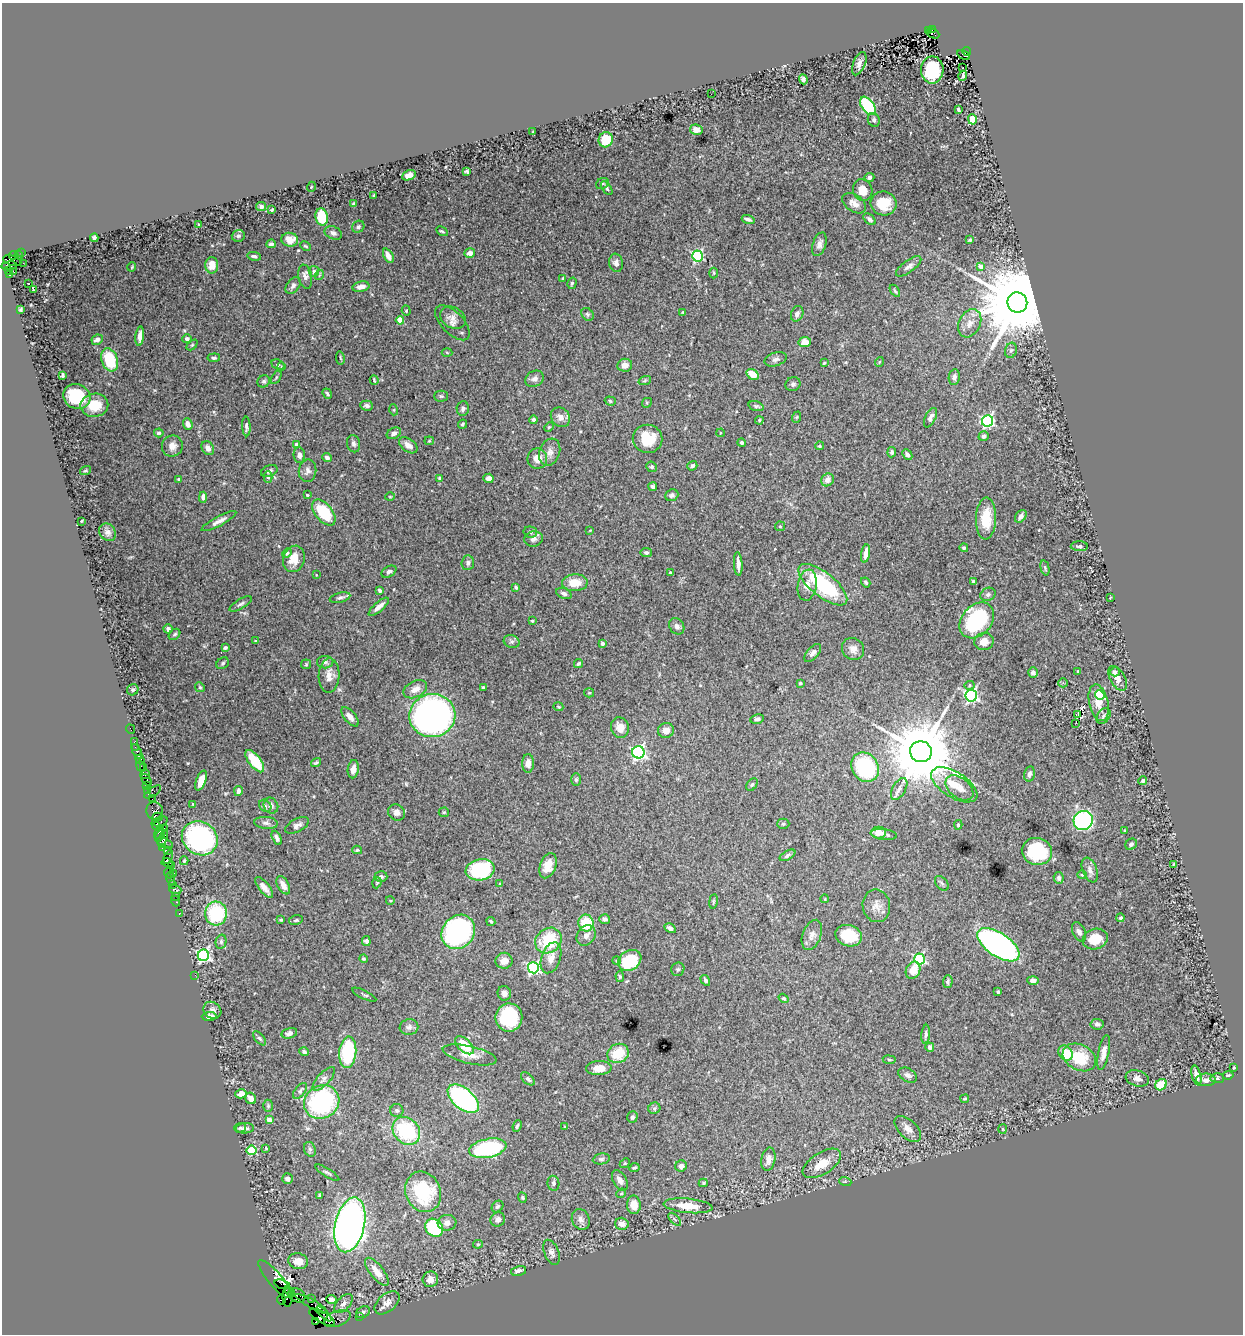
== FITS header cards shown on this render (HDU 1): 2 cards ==
NAXIS1  =                 1241
NAXIS2  =                 1332

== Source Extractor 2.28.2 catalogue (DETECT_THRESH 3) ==
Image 1241 x 1332 px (HDU 1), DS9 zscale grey, 1 PNG px = 1 image px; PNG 1245 x 1336 px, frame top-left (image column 1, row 1332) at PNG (2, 3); each listed source drawn as its Kron ellipse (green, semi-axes under 4 px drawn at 4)
Background 2.06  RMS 0.027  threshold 0.0805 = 3 sigma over >= 5 px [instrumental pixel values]
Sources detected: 464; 1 with non-positive FLUX_AUTO (blend fragments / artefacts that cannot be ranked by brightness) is neither listed nor drawn; the other 463 listed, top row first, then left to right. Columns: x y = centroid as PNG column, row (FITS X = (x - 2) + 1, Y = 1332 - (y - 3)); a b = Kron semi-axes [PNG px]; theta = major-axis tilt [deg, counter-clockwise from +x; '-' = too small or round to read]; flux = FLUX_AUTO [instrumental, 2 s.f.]
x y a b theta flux
933 29 4 2 - 490
928 31 3 2 - 270
933 33 7 4 -27 470
967 51 4 3 - 1400
964 55 7 3 -30 300
859 64 12 6 68 9.4
962 68 3 2 - 8.1
932 70 13 11 90 91
963 76 5 2 - 3.6
803 79 5 4 - 5.7
711 94 2 2 - 10
868 106 10 6 -54 160
958 109 4 3 - 3.3
972 119 5 4 - 23
874 120 7 5 -66 4.2
696 130 6 5 - 15
533 132 2 2 - 1.6
606 140 7 7 - 53
467 171 4 3 - 2.6
409 175 7 5 25 8.6
869 177 5 4 - 5.5
602 184 7 5 31 3.6
311 187 5 3 - 1.4
607 188 8 4 -55 3.5
863 190 11 9 -70 26
374 195 3 2 - 2.3
854 203 13 8 -35 14
883 203 13 12 - 42
353 204 3 3 - 3
261 206 5 4 - 6.4
272 210 3 2 - 1.9
322 217 9 6 -80 55
748 219 6 3 -17 4.8
869 219 7 4 -41 5.7
199 225 3 3 - 2.5
358 227 6 5 - 3.7
442 231 6 3 -30 2.7
333 233 9 6 -25 7
238 236 6 6 - 3.8
94 238 4 3 - 5.4
290 240 8 7 - 22
970 240 3 3 - 2.9
271 244 5 3 - 4.4
819 244 12 6 72 8.5
305 246 5 3 - 2.1
22 253 3 3 - 100
470 253 5 5 - 10
19 255 4 3 - 210
13 256 4 3 - 300
254 256 7 4 -12 4.3
388 256 8 4 -63 13
698 256 5 5 - 210
12 261 9 5 -16 2300
23 263 2 2 - 64
616 263 9 7 -82 7
212 265 8 6 -90 16
9 266 8 3 6 280
909 266 15 6 37 7.9
132 267 5 3 - 1.4
981 267 4 3 - 17
9 271 3 3 - 120
13 271 2 2 - 42
314 271 5 5 - 4.6
714 273 5 3 - 1.8
9 275 3 2 - 170
319 275 5 3 - 1.7
305 277 12 7 -79 7.7
563 278 4 3 - 2
29 283 3 2 - 3.1
572 283 6 4 74 3.2
293 286 9 6 54 6.6
361 287 8 5 11 12
33 290 4 2 - 4.3
895 291 7 3 -55 2.3
1017 302 10 10 - 32000
20 309 3 3 - 2.3
406 311 5 4 - 2.2
683 312 3 3 - 1.9
587 314 7 5 -52 3.6
797 314 8 6 67 7.3
453 318 13 10 -30 11
400 320 4 4 - 33
452 323 22 11 -46 13
970 323 15 10 62 16
140 336 10 4 84 11
187 339 5 4 - 4.5
97 340 6 5 - 8.5
805 342 6 5 - 21
192 345 6 4 44 2.4
1011 350 8 6 72 4
447 352 5 3 - 1.8
214 358 6 4 6 3.4
340 358 7 3 -81 2.2
776 359 11 6 18 6.8
110 360 12 8 -70 71
879 362 5 3 - 1.5
824 363 4 3 - 2.2
278 364 7 5 -23 3.3
625 365 7 6 - 13
281 367 4 3 - 1.4
753 374 6 4 -36 33
63 375 4 3 - 3.4
276 377 7 4 57 2.5
954 377 8 5 82 6.2
534 379 10 7 29 9
374 380 5 2 - 2.1
645 380 6 4 20 2.5
264 381 6 6 - 3.8
793 384 7 7 - 4.9
327 394 5 3 - 3.2
77 396 14 12 -25 78
441 396 7 5 1 2.9
610 401 5 4 - 3.1
647 403 5 4 - 2.3
94 405 14 11 9 39
367 406 6 5 - 4.4
756 406 8 4 -17 3.9
463 409 7 6 - 5.3
394 410 5 3 - 1.8
560 417 10 9 - 12
797 417 6 3 70 2
930 418 10 5 63 7.9
534 420 4 3 - 4.4
759 420 4 3 - 1.9
988 421 6 5 - 280
188 424 6 4 -69 9.6
463 424 5 3 - 2.6
246 426 10 4 -86 4.5
549 427 5 4 - 2.1
159 433 5 4 - 4.5
394 433 7 5 27 6.6
720 433 4 2 - 1.3
984 436 5 4 - 6.5
647 439 15 14 - 56
429 441 5 4 - 2
742 443 4 4 - 4.4
354 444 9 6 -78 5.3
297 445 4 4 - 12
408 445 10 6 -36 11
172 446 10 10 - 13
819 446 4 4 - 3.2
208 448 7 6 - 11
550 452 14 10 70 13
892 452 5 4 - 3.5
299 455 8 5 -83 8.4
907 455 5 4 - 6.4
327 458 5 4 - 5.1
537 459 10 10 - 16
692 466 5 4 - 4.1
652 467 5 5 - 3
85 471 6 4 18 2.4
269 471 8 5 24 6
307 471 11 8 82 8.2
268 477 5 4 - 4.3
440 478 4 4 - 3.1
488 478 5 4 - 8.6
179 479 4 3 - 2
827 480 7 6 - 12
653 487 4 3 - 4.4
307 495 4 3 - 2
672 495 7 5 22 4.7
203 497 5 4 - 7.9
390 497 5 3 - 1.5
324 512 15 8 -50 85
1021 516 7 5 53 7.9
986 519 21 10 88 40
81 521 3 2 - 1.3
219 521 19 5 28 11
780 526 5 4 - 2.2
590 530 3 2 - 1.3
108 532 9 7 -52 6.7
530 532 7 5 -12 4.5
533 539 9 7 11 7.2
1079 546 8 5 -1 4.3
964 548 4 4 - 3
646 552 6 4 9 4
287 553 5 4 - 3.5
866 554 9 4 80 17
294 559 13 10 70 23
468 563 7 6 - 6.4
738 564 12 3 -86 9.2
1045 568 7 4 -76 2.5
389 572 8 5 31 4.7
671 572 3 2 - 2
316 575 3 3 - 1.3
973 581 3 3 - 3.8
866 582 5 3 - 2.9
575 583 13 8 1 29
807 585 16 9 81 16
823 585 30 12 -39 160
516 587 4 3 - 3.4
380 590 4 3 - 4.3
564 593 8 5 -23 6
988 594 8 6 27 4.2
340 598 10 5 13 4.7
1110 598 3 2 - 1.4
241 604 13 5 30 5
379 607 12 4 41 13
977 620 20 15 49 180
532 621 3 2 - 1.7
677 626 9 7 -56 6.9
168 629 4 4 - 7.2
174 634 6 5 - 3.6
255 641 2 2 - 1.2
512 642 8 6 -16 5
984 642 10 8 18 16
603 643 3 3 - 6.2
225 648 4 3 - 3.7
853 649 12 10 -42 13
813 653 11 5 49 7.7
325 662 8 6 1 4.3
223 663 7 5 35 3.7
578 663 5 4 - 3.7
306 664 5 5 - 2.1
1078 671 3 3 - 2.6
1033 672 5 4 - 6.9
1115 672 5 4 - 5.9
329 675 17 10 88 16
1118 678 13 7 -60 14
800 683 3 3 - 2.4
1063 683 4 4 - 2.3
969 685 5 4 - 2.5
200 687 5 4 - 2.5
483 687 3 3 - 3.1
415 689 12 8 27 15
133 690 6 5 - 4
589 693 5 4 - 2
1100 695 5 4 - 110
971 696 6 5 - 340
1099 703 18 9 -78 29
558 707 5 3 - 1.5
1078 714 3 2 - 7.7
432 715 23 21 9 820
1103 716 9 6 53 4.6
350 717 11 5 -50 11
757 719 7 5 11 5.1
1076 723 3 2 - 2.3
620 728 10 9 - 18
130 729 5 2 - 55
666 730 8 7 - 13
134 741 3 2 - 130
135 747 2 2 - 10
137 752 8 4 -62 220
638 752 6 6 - 450
921 752 11 10 - 21000
140 760 5 3 - 71
255 761 13 6 -53 64
316 762 5 3 - 2.5
528 763 9 6 89 12
140 766 5 3 - 240
865 767 15 13 -56 160
143 768 3 3 - 130
353 769 9 5 82 9.9
1029 774 7 5 77 5.3
145 775 5 3 - 140
146 780 7 4 -53 650
576 780 6 5 - 3.1
201 781 10 5 69 19
1143 781 4 3 - 4.3
752 785 7 5 51 3.5
954 785 26 12 -32 35
146 786 3 2 - 150
959 788 16 10 -37 17
899 789 12 6 60 9.4
147 791 3 2 - 140
238 791 5 4 - 6.3
153 792 9 4 33 460
152 799 2 2 - 110
193 804 3 3 - 1.2
265 806 7 5 -45 3.8
271 806 8 7 - 6.5
155 811 9 8 - 850
444 812 5 5 - 2.2
397 813 9 8 - 9.7
157 817 5 3 - 340
1083 820 10 9 - 350
159 821 8 4 17 890
266 823 12 6 -5 6.1
783 824 6 5 - 3.4
297 825 13 6 28 8.2
958 825 4 4 - 2.6
156 826 4 3 - 300
164 828 2 2 - 88
1124 831 2 2 - 1.6
159 832 7 4 62 370
878 832 7 6 - 16
884 835 13 5 -8 8
160 836 6 3 60 410
163 838 8 3 73 690
200 838 18 16 -34 330
277 838 8 4 -64 5.2
165 843 9 5 -20 930
1131 844 6 5 - 4.7
163 848 4 2 - 150
167 850 2 2 - 66
357 850 5 4 - 2.6
1037 851 15 13 -14 96
787 855 9 4 30 4.9
168 857 7 3 65 220
184 861 4 3 - 2.4
167 863 6 3 -13 180
1173 864 3 2 - 1.2
172 865 4 2 - 270
548 866 13 8 70 22
480 870 14 10 11 160
1090 870 13 7 -68 9.4
169 873 5 3 - 180
174 873 3 2 - 92
1082 875 5 4 - 2.2
381 876 6 5 - 4.1
171 878 6 3 -79 300
1059 878 6 5 - 5.7
377 883 6 4 70 2.3
942 883 8 5 -50 3.9
500 884 4 3 - 2.5
172 885 3 3 - 180
283 885 10 5 -62 13
264 888 13 5 -51 11
175 890 6 3 -17 480
175 896 4 2 - 58
825 899 4 2 - 1.4
390 900 4 3 - 1.5
176 901 5 2 - 140
713 901 7 3 81 2.4
876 906 16 13 -80 18
216 913 12 11 - 120
179 914 3 2 - 110
1120 918 4 3 - 3.1
605 919 5 5 - 4.1
281 920 3 3 - 2
296 920 7 4 12 3
491 921 5 3 - 2.6
586 923 8 7 - 55
670 928 6 4 -30 5.1
458 932 18 15 50 360
1079 932 10 6 -66 7.5
586 935 11 9 53 10
812 935 16 9 69 13
849 936 13 10 -17 46
1095 939 13 10 19 37
548 940 14 12 41 80
366 941 5 4 - 5.2
221 942 7 5 76 3.3
998 945 24 11 -34 690
203 955 5 5 - 360
551 958 16 9 71 17
364 959 4 4 - 2.7
920 959 5 5 - 220
630 960 12 9 32 78
504 961 8 8 - 15
617 961 4 4 - 2.3
533 968 5 5 - 280
678 969 7 6 - 3.7
913 970 9 7 67 23
195 975 2 2 - 28
620 976 5 4 - 2.8
705 980 6 4 -59 4
1033 980 6 4 -1 6.4
948 981 6 5 - 3.9
998 991 3 3 - 3.5
504 993 7 6 - 7.4
364 995 13 3 -26 3.3
784 998 5 4 - 2.8
212 1010 9 8 - 7.4
209 1016 7 4 2 17
509 1017 14 13 - 130
1097 1024 6 5 - 4.7
409 1027 9 8 - 6.2
289 1033 8 5 15 6.5
926 1034 9 4 84 4.1
259 1038 8 4 -48 3.7
464 1045 11 6 -44 50
930 1047 5 4 - 4.2
304 1052 5 4 - 4
348 1052 16 8 84 130
618 1053 11 9 24 46
1066 1053 8 6 -52 40
1104 1053 18 5 78 13
470 1055 27 8 -13 21
1079 1057 17 12 -28 64
889 1060 6 3 -9 2.1
599 1068 13 7 2 23
1234 1068 3 2 - 1.7
908 1075 10 6 -28 6.8
1196 1075 10 4 -75 9.9
1228 1075 5 3 - 2.9
1137 1078 12 7 -16 9.4
1217 1078 6 5 - 3.5
324 1079 15 6 47 8.3
528 1079 8 5 -42 4.7
1206 1080 10 6 -1 9.7
1161 1085 6 5 - 44
300 1091 9 5 51 4.3
241 1094 6 4 15 16
251 1098 6 5 - 15
463 1099 18 10 -40 320
965 1099 4 3 - 1.8
322 1102 18 16 32 250
268 1106 6 5 - 2.9
654 1108 6 5 - 3.6
397 1110 6 6 - 4.5
632 1117 6 5 - 3.5
269 1120 4 4 - 23
517 1126 6 3 66 2.9
565 1127 4 3 - 1.8
240 1128 6 4 18 3.3
245 1128 9 5 4 5.9
908 1129 16 9 -43 13
1003 1129 5 3 - 1.8
406 1131 15 12 -47 140
266 1148 4 3 - 1.8
488 1148 19 9 11 190
310 1149 7 5 -68 4.2
251 1150 5 4 - 100
601 1159 8 5 10 4.2
768 1159 12 7 79 13
625 1163 5 4 - 2
822 1163 21 11 32 38
681 1166 6 5 - 7.2
634 1168 5 3 - 2.8
327 1173 14 4 -31 4.1
287 1179 5 5 - 6.5
620 1180 11 6 -60 9.4
845 1181 6 4 -19 2.2
553 1183 7 6 - 4.7
703 1183 4 3 - 2.6
423 1192 21 17 -66 110
621 1193 5 4 - 2.2
320 1196 3 3 - 2.4
522 1198 5 4 - 2.3
634 1205 9 7 -86 23
688 1206 24 7 -5 35
497 1207 6 5 - 3.3
498 1219 7 7 - 7.5
581 1219 10 8 -65 8.8
675 1219 8 3 -45 2.8
447 1223 9 8 - 8.8
622 1224 7 6 - 9.5
350 1225 28 14 77 1000
434 1228 10 8 -43 130
478 1244 5 4 - 2.2
552 1252 13 7 -68 8.8
298 1261 10 8 -15 18
519 1271 8 5 12 8.1
377 1272 17 6 -52 23
275 1279 24 7 -50 130
430 1279 8 7 - 13
282 1284 8 3 -17 140
290 1292 5 3 - 1400
297 1295 9 6 -30 2200
288 1297 10 5 -89 2700
312 1299 3 2 - 1.2
332 1299 5 4 - 0.26
282 1300 5 3 - 290
387 1303 14 8 40 12
312 1304 18 3 -29 550
343 1304 12 6 47 9.1
363 1312 7 5 31 4.9
324 1314 10 3 -43 2000
359 1316 2 2 - 13
322 1317 14 5 -29 2400
337 1319 14 7 20 530
316 1322 4 3 - 280
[1 non-positive-flux detection neither listed nor drawn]